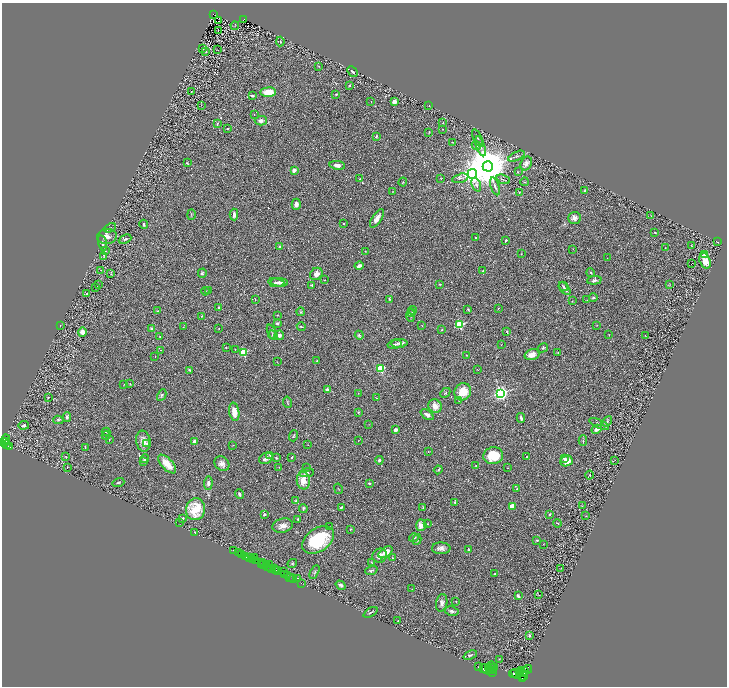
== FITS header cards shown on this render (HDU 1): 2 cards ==
NAXIS1  =                 1449
NAXIS2  =                 1368

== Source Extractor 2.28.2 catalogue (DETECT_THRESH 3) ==
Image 1449 x 1368 px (HDU 1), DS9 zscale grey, zoomed out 1/2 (1 PNG px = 2 x 2 image px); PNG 729 x 688 px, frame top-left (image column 1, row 1367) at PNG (2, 3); each listed source drawn as its Kron ellipse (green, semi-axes under 4 px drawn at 4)
Background 0.449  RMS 0.029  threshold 0.0867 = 3 sigma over >= 5 px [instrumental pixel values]
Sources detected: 345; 31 cannot appear on this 1/2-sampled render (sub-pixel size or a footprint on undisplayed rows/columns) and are neither listed nor drawn; the other 314 listed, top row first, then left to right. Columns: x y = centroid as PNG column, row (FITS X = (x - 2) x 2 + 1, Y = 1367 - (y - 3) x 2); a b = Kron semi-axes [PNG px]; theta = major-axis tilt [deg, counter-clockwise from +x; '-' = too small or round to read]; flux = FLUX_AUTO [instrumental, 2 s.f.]
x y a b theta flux
213 14 2 1 - 12
244 19 2 1 - 19
218 21 2 1 - 4
235 26 4 1 - 1.9
218 31 2 1 - 31
280 41 5 3 - 5.4
203 48 2 1 - 1.5
218 50 3 2 - 1.8
206 52 2 1 - 39
319 66 3 2 - 2.9
352 72 6 2 -47 8.7
349 86 3 2 - 4.4
191 92 2 2 - 2
268 92 8 5 4 85
336 94 3 3 - 3.9
252 96 4 3 - 8.5
371 102 2 2 - 2.5
394 102 4 3 - 30
201 105 3 2 - 1.8
429 105 2 1 - 1.6
254 114 2 1 - 1.6
261 121 6 4 2 18
217 123 4 2 - 4.8
443 123 3 2 - 2.1
228 129 2 2 - 4.3
443 129 2 2 - 2.5
429 132 3 2 - 3.6
376 136 3 2 - 8.4
477 138 9 2 -68 9.3
452 142 3 1 - 2
476 146 5 3 - 5.8
480 146 10 3 -72 20
516 156 9 3 26 10
187 163 3 2 - 3.6
526 163 7 5 65 21
337 165 8 4 -8 25
488 166 5 5 - 30000
294 170 2 2 - 72
518 172 2 2 - 4.8
472 174 5 4 - 4800
441 178 3 2 - 3
460 178 8 3 14 12
360 179 2 2 - 10
503 179 7 3 -22 11
403 182 4 2 - 3.8
525 182 4 2 - 4
476 185 7 4 -67 14
495 186 9 3 -72 16
585 190 4 3 - 4.6
393 192 3 2 - 2.8
519 192 2 2 - 8.3
296 204 5 4 - 16
234 214 6 3 -88 22
191 215 5 2 - 4.6
651 216 3 2 - 2.3
377 218 11 4 57 34
574 218 6 6 - 25
144 224 4 2 - 6
343 224 2 1 - 2.7
110 228 6 2 23 5.5
655 232 2 2 - 4.4
107 237 10 7 10 32
475 238 2 2 - 5.3
125 239 6 4 24 12
506 240 2 2 - 6.1
717 242 2 1 - 1.5
102 243 8 2 -76 6.1
691 246 3 2 - 1.8
280 247 2 2 - 38
665 248 2 1 - 2
573 249 2 2 - 2
106 251 2 1 - 1.6
365 251 2 2 - 2
521 254 2 2 - 2.1
705 254 2 2 - 130
104 256 4 2 - 3
607 258 2 1 - 1.4
705 261 8 5 -73 54
691 264 2 1 - 33
359 266 4 3 - 17
101 270 3 2 - 1.8
483 271 2 2 - 2.2
202 273 4 3 - 7.7
591 273 4 3 - 6
111 274 3 2 - 2.9
316 274 7 5 47 26
325 280 2 1 - 2.6
594 280 7 4 6 13
279 282 8 3 -5 15
276 283 8 3 -10 13
440 284 2 2 - 3.3
670 284 3 2 - 2.8
98 285 2 1 - 1.9
312 285 2 2 - 4.1
563 286 5 2 - 6.4
95 288 3 2 - 1.9
565 289 7 3 -50 12
208 290 3 2 - 3.1
205 291 4 2 - 4.4
87 294 3 2 - 4.1
593 298 4 3 - 7.2
255 299 2 1 - 1.8
390 299 3 2 - 6.5
587 300 2 2 - 3
572 301 3 2 - 2.5
218 307 4 3 - 5.4
498 308 3 2 - 2.2
468 309 4 2 - 4.8
413 310 4 3 - 6.7
158 311 4 2 - 3.2
300 312 4 4 - 7
412 312 3 2 - 3.7
277 315 3 2 - 2.7
411 315 7 3 -90 9.1
201 316 3 2 - 2.6
277 323 3 3 - 11
460 325 3 3 - 520
597 325 3 2 - 1.9
60 326 2 2 - 1.6
422 326 3 2 - 2.3
183 327 2 2 - 1.6
301 327 4 2 - 4.6
219 328 2 1 - 2.8
152 329 4 4 - 12
442 330 2 2 - 4
82 332 5 3 - 30
272 332 8 2 -66 7.5
507 332 3 2 - 6.2
273 335 5 4 - 9.3
279 335 5 4 - 18
359 335 4 4 - 8.1
609 335 3 2 - 2.7
160 336 3 2 - 3
645 336 2 1 - 1.7
399 343 8 4 2 17
395 344 7 3 11 9.5
501 345 2 2 - 1.7
226 347 3 2 - 2.8
543 348 5 3 - 6.8
235 349 2 2 - 2.6
161 350 2 1 - 1.9
243 352 3 3 - 410
558 352 4 2 - 4
466 355 2 2 - 2.1
532 355 7 5 19 38
155 357 2 1 - 1.5
317 361 2 1 - 3.1
277 362 2 2 - 1.8
380 369 3 3 - 430
477 369 3 2 - 2.5
189 370 4 3 - 5.4
124 384 3 2 - 2.9
130 384 3 2 - 3.1
327 390 3 3 - 18
463 392 9 8 - 97
358 393 3 2 - 2.9
445 393 6 3 46 5.9
501 393 3 3 - 1900
162 395 6 4 63 8.7
48 397 2 2 - 7
376 398 3 2 - 1.9
459 400 3 2 - 4.6
287 402 5 2 - 3.6
435 406 7 6 - 40
234 412 9 5 -80 54
358 412 3 2 - 3.7
427 415 7 4 -34 24
67 417 5 3 - 12
521 418 5 2 - 14
58 420 5 4 - 9.5
607 421 6 4 39 7.2
369 424 2 1 - 1.5
599 424 11 3 -25 12
24 425 5 3 - 12
597 429 5 4 - 26
395 430 3 3 - 9.6
106 432 4 1 - 2.7
106 436 4 3 - 4.2
294 436 5 3 - 6.2
6 439 4 3 - 170
109 440 2 2 - 1.8
6 441 2 2 - 230
143 441 10 7 -81 38
194 441 3 3 - 18
358 441 2 1 - 1.3
583 441 5 3 - 5.7
3 442 3 2 - 330
147 444 3 3 - 7.3
7 445 3 2 - 130
233 445 3 1 - 1.8
308 445 3 2 - 2.3
9 446 3 2 - 150
85 447 4 2 - 3.8
428 451 2 1 - 1.7
270 455 4 2 - 5.2
493 456 10 8 8 140
66 457 3 2 - 2.6
292 457 2 2 - 5.4
527 457 2 1 - 3.1
266 458 7 5 26 17
276 458 4 3 - 5.8
564 458 3 2 - 12
145 459 4 3 - 14
379 460 4 3 - 8.9
615 460 2 1 - 2.4
143 461 3 2 - 4.5
566 461 6 5 - 57
167 464 11 5 -46 74
222 464 8 6 -46 28
476 466 4 2 - 3.7
279 467 3 2 - 2.2
67 468 2 1 - 1.3
307 468 2 2 - 2.3
508 468 2 2 - 3.7
438 470 4 3 - 6.4
307 473 7 3 9 12
590 475 4 2 - 3.5
303 480 9 6 -80 66
118 482 6 2 17 5.5
208 483 6 4 87 20
369 483 4 3 - 5.9
338 489 5 1 - 2.5
517 489 2 2 - 2.1
239 494 5 3 - 9.4
296 501 4 3 - 7.9
455 502 3 3 - 6.1
512 506 4 3 - 54
583 506 2 2 - 2
341 507 4 2 - 8.8
303 508 4 3 - 7.8
423 508 3 2 - 2.4
195 509 11 9 76 170
264 514 4 4 - 5.8
550 514 4 2 - 5.2
586 516 3 2 - 2.2
183 518 2 2 - 7.7
298 519 3 2 - 4.6
180 522 2 1 - 11
557 523 4 2 - 3.5
428 524 2 2 - 2.1
421 525 5 5 - 31
283 526 10 7 14 35
330 527 2 2 - 2.9
350 529 3 2 - 3.6
195 533 2 2 - 3.1
414 538 5 3 - 8
417 539 5 4 - 9.5
318 540 18 11 34 270
537 540 4 3 - 5.7
543 544 2 1 - 1.2
441 548 9 6 -1 24
469 550 3 2 - 6.7
234 551 2 1 - 39
386 552 8 4 35 48
238 553 3 2 - 44
242 555 2 2 - 420
246 556 3 3 - 73
380 556 7 7 - 37
250 558 3 2 - 39
254 558 2 1 - 110
393 558 4 3 - 4.4
252 560 3 1 - 27
255 561 2 1 - 270
263 563 2 1 - 150
292 563 5 4 - 6.1
372 563 3 2 - 3.2
262 564 2 2 - 170
264 564 2 1 - 110
266 564 4 2 - 34
269 564 3 2 - 280
268 567 3 1 - 170
271 568 3 2 - 310
275 568 4 2 - 180
561 568 2 1 - 1.6
276 570 3 1 - 180
278 570 2 2 - 230
371 570 6 3 19 8.8
284 572 3 1 - 16
314 572 7 4 61 9.6
284 574 2 1 - 240
494 574 4 3 - 6.3
287 575 3 2 - 210
289 577 2 1 - 160
298 578 2 1 - 3.1
293 579 4 2 - 36
301 583 2 1 - 8.9
341 585 5 4 - 14
412 589 3 2 - 2.1
539 595 3 2 - 2.2
518 596 3 2 - 11
456 601 2 2 - 1.6
442 603 9 5 79 20
452 611 7 4 -8 12
371 612 8 2 29 8.3
398 621 2 1 - 3.6
529 635 3 3 - 8.3
470 655 7 3 22 10
499 659 3 2 - 2.4
478 667 2 1 - 96
490 667 6 2 51 1400
492 667 3 2 - 740
483 668 4 2 - 2000
495 668 3 2 - 650
486 669 6 4 -38 4100
528 669 4 2 - 340
493 670 3 2 - 680
521 671 3 2 - 730
523 672 6 3 37 1600
492 673 4 2 - 1300
519 673 3 2 - 780
513 674 4 2 - 1900
516 674 5 4 - 4000
523 675 5 2 - 1300
523 678 2 2 - 1500
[31 sub-pixel or undisplayed-footprint detections neither listed nor drawn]